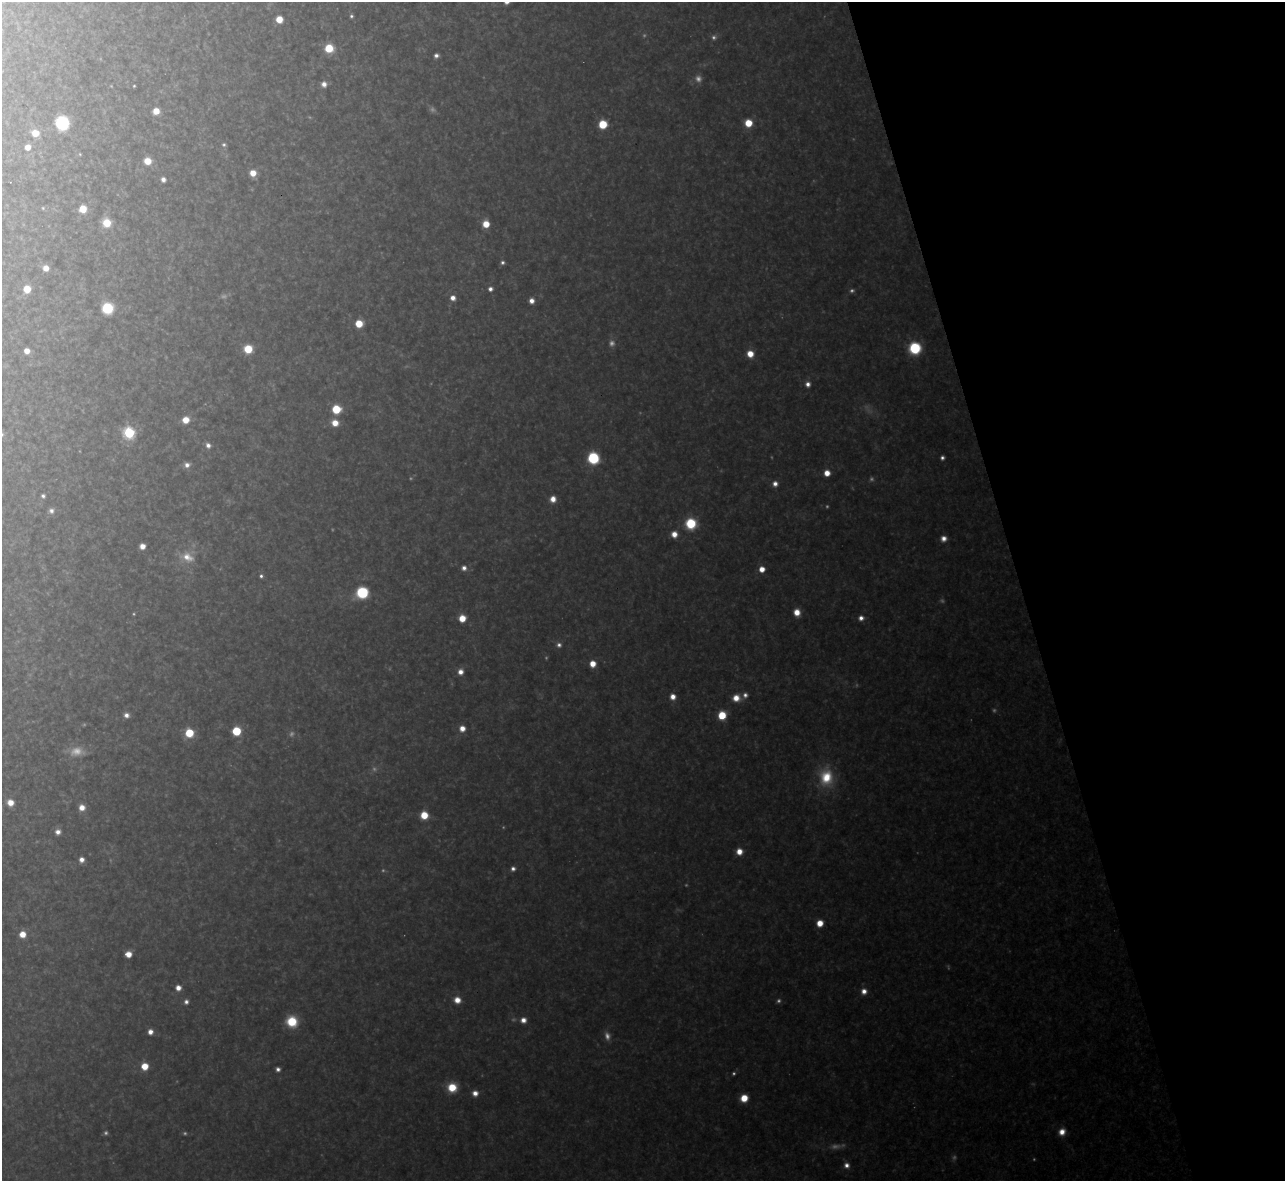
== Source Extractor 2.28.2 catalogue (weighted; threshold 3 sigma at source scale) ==
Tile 12 of 4 x 4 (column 4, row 3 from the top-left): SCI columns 3851-5133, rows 1320-2498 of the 5133 x 5115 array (HDU 1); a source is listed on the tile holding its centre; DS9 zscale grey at full resolution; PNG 1287 x 1183 px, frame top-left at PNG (2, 2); no overlay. Shown black and unused: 21% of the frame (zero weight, under 3 of 4 exposures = <1% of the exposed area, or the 3 px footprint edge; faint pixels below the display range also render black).
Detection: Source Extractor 2.28.2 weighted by HDU 2 'WHT'; one run over the whole footprint, this tile lists its part. Background 0.325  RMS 0.019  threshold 0.0868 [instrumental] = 3 sigma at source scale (4.5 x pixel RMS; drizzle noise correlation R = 1.50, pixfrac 1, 0.05/0.05 arcsec/px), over >= 5 px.
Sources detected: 129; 34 too faint to see at this stretch — not listed; the other 95 listed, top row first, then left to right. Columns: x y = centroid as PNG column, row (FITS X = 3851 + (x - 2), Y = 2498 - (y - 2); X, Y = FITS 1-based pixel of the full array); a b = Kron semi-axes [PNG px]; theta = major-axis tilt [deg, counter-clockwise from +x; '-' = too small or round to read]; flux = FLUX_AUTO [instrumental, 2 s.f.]
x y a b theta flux
351 16 4 4 - 4.4
279 19 6 6 - 33
329 48 7 7 - 70
436 55 5 4 - 8.2
324 84 6 6 - 14
134 86 3 3 - 2.2
156 111 6 6 - 29
62 123 7 7 - 330
748 123 6 6 - 50
603 124 6 6 - 72
35 133 7 6 - 35
224 145 6 5 - 4.5
27 147 5 5 - 20
80 154 4 3 - 2
147 161 7 6 - 36
253 173 6 6 - 27
163 179 5 4 - 10
43 208 5 5 - 2.9
83 209 6 6 - 40
107 223 8 8 - 46
486 224 6 6 - 37
502 262 5 4 - 5.1
46 268 6 6 - 20
27 289 6 6 - 41
490 289 4 4 - 8.3
453 298 6 5 - 15
532 301 5 5 - 15
107 308 8 7 - 130
359 324 6 6 - 52
915 348 8 8 - 160
248 349 6 6 - 65
27 351 5 5 - 19
750 354 6 6 - 32
808 384 6 6 - 11
336 409 7 7 - 70
186 420 7 6 - 31
335 423 7 7 - 28
129 433 6 6 - 260
208 445 7 6 - 11
593 458 9 8 - 120
942 458 4 4 - 6.8
187 465 7 6 - 12
827 473 6 5 - 26
775 484 7 6 - 13
43 496 5 5 - 5.6
553 499 6 6 - 20
51 511 7 7 - 9
691 524 10 10 - 87
674 534 6 6 - 23
944 539 7 6 - 14
142 546 5 5 - 19
187 557 21 17 -5 47
464 568 6 6 - 9.8
762 569 5 5 - 26
261 576 5 4 - 5.2
362 593 9 9 - 120
797 612 7 6 - 26
462 618 6 6 - 37
861 618 6 6 - 12
559 645 7 6 - 8
593 664 6 5 - 28
460 672 7 6 - 15
745 695 7 6 - 9.2
673 697 6 6 - 18
736 698 8 7 - 27
126 715 6 5 - 11
722 715 6 6 - 64
462 728 6 5 - 20
236 731 6 6 - 92
189 733 6 6 - 73
826 777 24 17 -86 84
10 802 6 6 - 26
82 807 7 6 - 21
424 815 6 6 - 51
58 832 6 6 - 12
739 851 6 6 - 24
81 860 6 5 - 13
513 869 6 5 - 8.2
820 923 6 5 - 32
22 934 6 6 - 29
128 954 6 5 - 24
178 988 6 5 - 17
864 991 7 7 - 16
457 1000 7 7 - 25
186 1002 6 6 - 8.3
523 1020 7 7 - 16
292 1021 9 8 - 88
150 1032 5 5 - 14
145 1066 6 6 - 38
278 1069 5 4 - 7.9
452 1087 8 8 - 56
475 1093 6 6 - 16
744 1098 6 6 - 45
1062 1132 8 7 - 23
846 1165 7 7 - 12